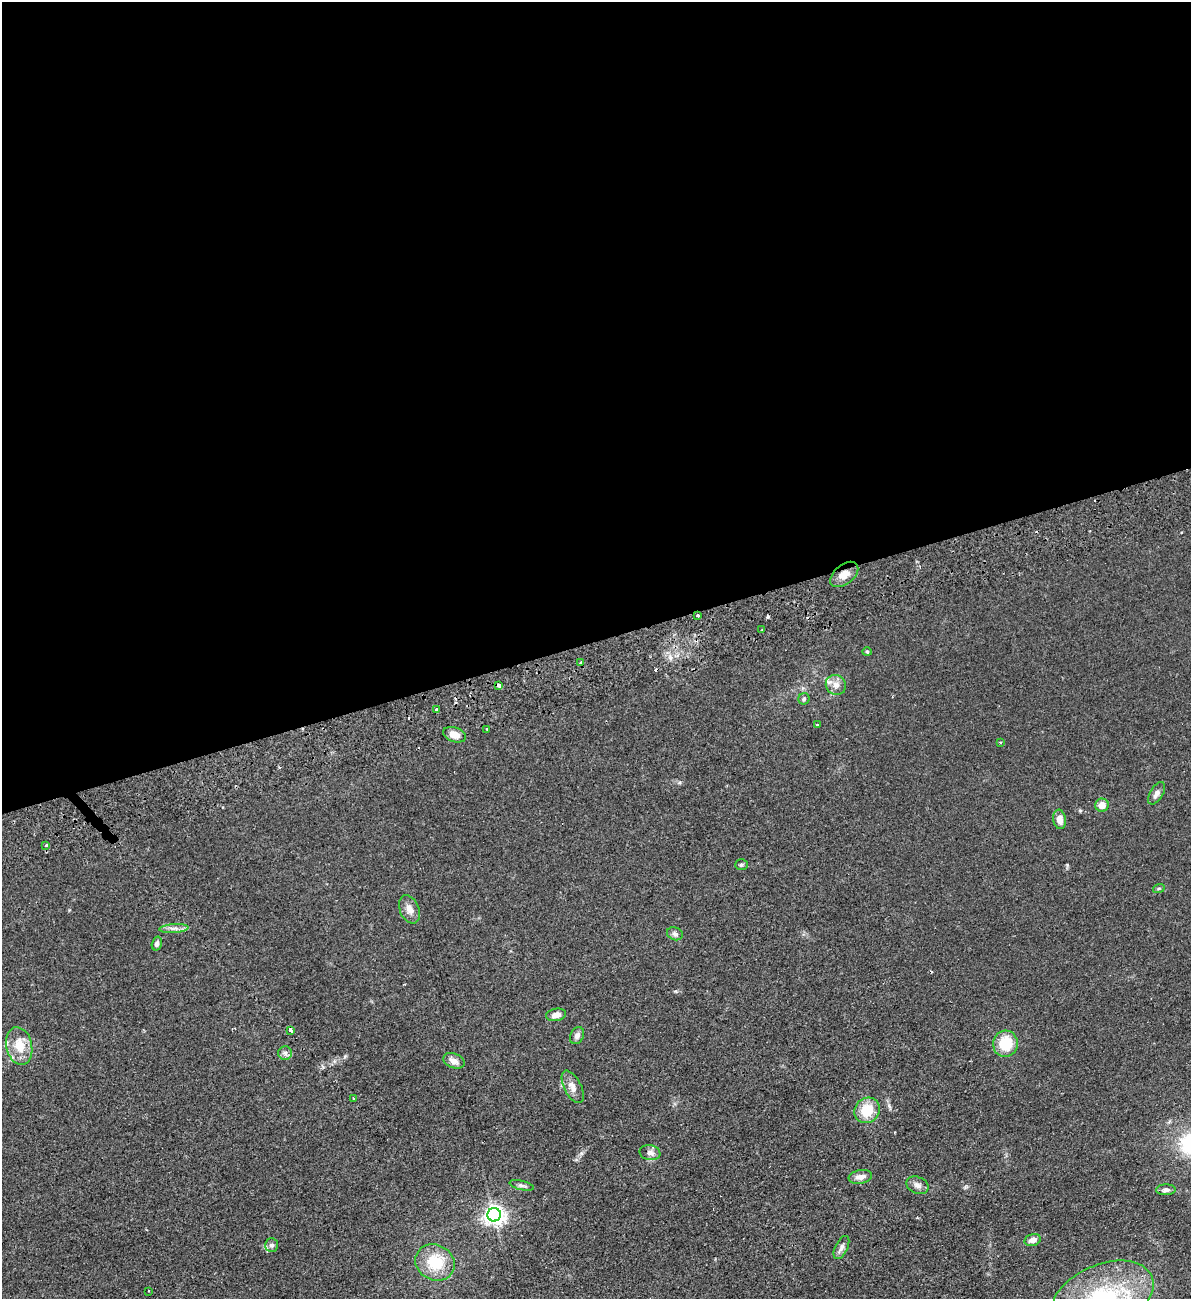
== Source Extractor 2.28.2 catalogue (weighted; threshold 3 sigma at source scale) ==
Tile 2 of 4 x 4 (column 2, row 1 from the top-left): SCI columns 1355-2543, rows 3948-5244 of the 5207 x 5300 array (HDU 1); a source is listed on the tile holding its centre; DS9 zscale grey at full resolution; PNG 1193 x 1301 px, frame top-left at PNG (2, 2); each listed source drawn as its Kron ellipse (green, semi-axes under 4 px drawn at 4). Shown black and unused: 49% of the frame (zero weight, under 2 of 3 exposures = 3% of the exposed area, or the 3 px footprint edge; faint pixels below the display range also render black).
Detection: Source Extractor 2.28.2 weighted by HDU 2 'WHT'; one run over the whole footprint, this tile lists its part. Background 0.0587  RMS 0.009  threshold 0.0405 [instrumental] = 3 sigma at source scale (4.5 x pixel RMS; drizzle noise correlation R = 1.50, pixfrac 1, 0.05/0.05 arcsec/px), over >= 5 px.
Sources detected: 50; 4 cosmic-ray / hot-pixel residue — neither listed nor drawn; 1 inside a brighter listed object's ellipse — not listed separately; the other 45 listed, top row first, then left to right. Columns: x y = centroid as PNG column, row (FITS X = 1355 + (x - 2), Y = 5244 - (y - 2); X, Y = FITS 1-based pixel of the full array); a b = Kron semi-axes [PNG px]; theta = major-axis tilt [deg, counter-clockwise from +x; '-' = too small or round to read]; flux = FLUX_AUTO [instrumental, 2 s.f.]
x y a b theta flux
844 574 16 9 39 8.1
698 615 3 3 - 5.6
762 630 3 2 - 1.7
867 652 5 4 - 1
581 663 3 3 - 2.5
499 685 4 3 - 3.5
836 685 10 9 - 5.6
804 699 6 5 - 1.6
436 710 3 3 - 2.6
817 725 4 3 - 0.76
487 729 3 2 - 0.79
455 735 12 7 -19 8.4
1001 742 3 3 - 1.3
1157 793 12 6 58 3.8
1102 805 7 6 - 7.2
1060 819 10 6 -82 6.9
46 846 3 3 - 1.5
741 865 6 5 - 1.5
1159 888 6 4 19 1.2
409 909 15 9 -66 6.3
174 928 14 4 4 3.7
675 934 8 6 -22 2.5
157 944 7 5 74 2.4
556 1015 10 6 9 6.1
290 1031 3 3 - 23
577 1036 9 6 63 3.3
1005 1044 13 12 - 27
19 1046 19 12 -77 17
285 1053 7 7 - 2.5
454 1061 11 7 -20 5.6
573 1087 17 8 -63 6.7
354 1099 3 3 - 1.3
867 1110 13 12 - 21
650 1153 10 7 -10 3.9
860 1177 12 6 10 5.9
522 1185 12 4 -13 2.6
917 1185 11 8 -24 4.4
1166 1190 10 5 2 2.8
494 1215 7 6 - 480
1033 1240 8 5 14 4.6
272 1245 7 6 - 2.7
841 1247 12 6 64 3.4
435 1262 20 17 -27 28
149 1291 3 2 - 1.6
1102 1298 54 33 24 90
Overlapping masked pixels (flux is a lower limit): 2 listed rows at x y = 844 574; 698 615
Isophote crosses this tile's border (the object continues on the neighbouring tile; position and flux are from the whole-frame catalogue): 1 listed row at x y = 1102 1298